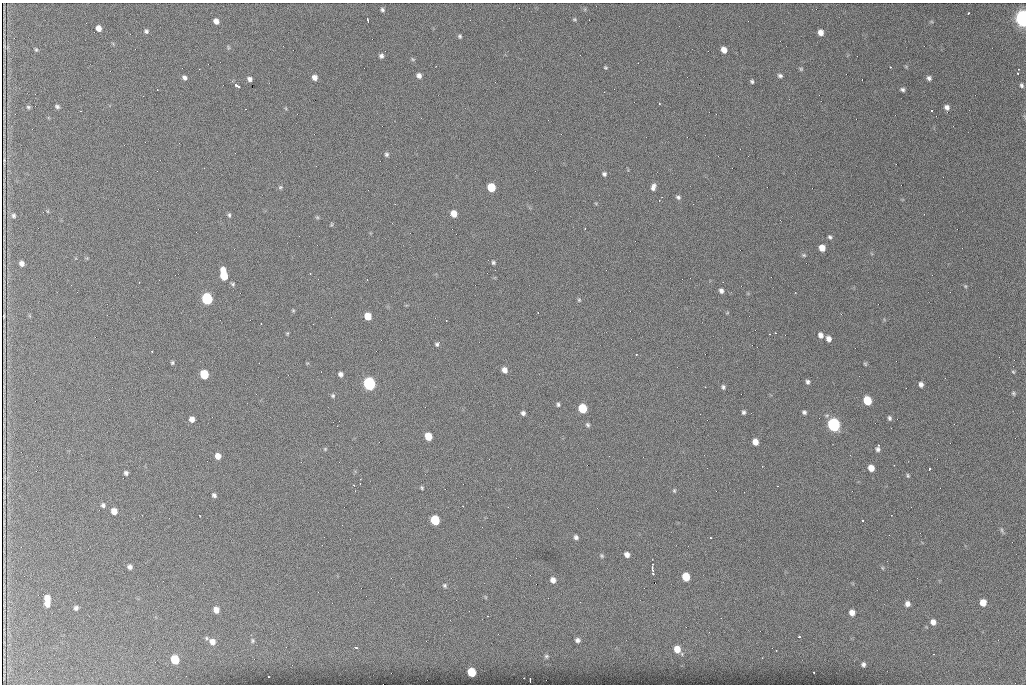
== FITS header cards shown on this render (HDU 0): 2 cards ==
NAXIS1  =                 1024 /fastest changing axis
NAXIS2  =                  682 /next to fastest changing axis

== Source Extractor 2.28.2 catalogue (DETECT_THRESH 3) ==
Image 1024 x 682 px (HDU 0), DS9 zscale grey, 1 PNG px = 1 image px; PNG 1028 x 686 px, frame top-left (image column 1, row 682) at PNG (2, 3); no overlay
Background 1220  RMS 25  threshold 73.5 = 3 sigma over >= 5 px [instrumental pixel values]
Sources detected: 162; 3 with non-positive FLUX_AUTO (blend fragments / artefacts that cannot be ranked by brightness) are not listed; the other 159 listed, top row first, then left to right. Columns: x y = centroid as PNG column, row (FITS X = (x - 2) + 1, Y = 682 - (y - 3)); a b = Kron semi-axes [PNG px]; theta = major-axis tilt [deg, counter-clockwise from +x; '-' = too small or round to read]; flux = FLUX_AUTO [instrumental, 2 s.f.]
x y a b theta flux
382 10 5 4 - 3.4e+03
968 13 3 3 - 3.1e+03
1023 18 7 5 -79 1.2e+06
574 19 6 4 0 2.1e+03
368 20 4 2 - 3.0e+03
216 21 5 5 - 9.2e+03
98 28 6 5 - 1.1e+04
146 31 6 5 - 3.7e+03
821 32 6 5 - 1.1e+04
460 36 5 4 - 2.8e+03
228 47 7 3 -89 2.0e+03
36 50 5 4 - 2.1e+03
724 50 6 5 - 1.3e+04
381 56 6 5 - 4.6e+03
413 59 6 4 -21 2.1e+03
638 63 2 2 - 1.1e+03
906 66 6 4 -1 1.7e+03
890 67 3 2 - 2.1e+03
605 68 4 4 - 2.0e+03
199 69 2 2 - 2.0e+03
801 69 6 5 - 2.4e+03
1018 73 3 3 - 2.8e+03
419 75 6 5 - 6.7e+03
780 76 6 5 - 3.9e+03
314 77 6 5 - 8.6e+03
184 78 5 4 - 5.0e+03
929 78 5 4 - 4.5e+03
249 79 5 4 - 5.3e+03
752 81 5 4 - 2.7e+03
1022 85 4 3 - 3.2e+03
237 86 6 3 -30 9.3e+03
157 89 2 2 - 1.5e+03
902 89 5 4 - 3.7e+03
659 104 3 2 - 1.7e+03
57 106 6 4 -26 3.4e+03
28 107 5 4 - 2.5e+03
947 107 6 5 - 6.9e+03
931 111 3 2 - 1.5e+03
386 154 6 6 - 3.3e+03
604 174 5 5 - 3.9e+03
280 187 6 5 - 2.6e+03
491 187 6 5 - 6.1e+04
653 187 9 6 73 6.9e+03
678 197 7 5 -37 3.7e+03
454 214 6 5 - 1.9e+04
229 215 7 4 -89 3.0e+03
14 216 6 6 - 3.8e+03
317 217 5 5 - 2.3e+03
331 224 5 3 - 1.8e+03
585 229 2 2 - 1.2e+03
830 237 5 4 - 3.2e+03
822 248 6 5 - 1.6e+04
804 255 6 5 - 2.5e+03
493 262 6 5 - 2.9e+03
22 263 5 4 - 7.7e+03
223 270 6 5 - 1.3e+04
310 274 2 2 - 1.3e+03
224 276 6 5 - 4.0e+04
233 284 5 5 - 2.6e+03
965 286 5 4 - 1.9e+03
721 291 6 5 - 5.5e+03
207 299 6 6 - 2.2e+05
579 300 6 5 - 2.5e+03
293 310 5 4 - 1.8e+03
727 313 5 3 - 1.5e+03
368 316 6 5 - 2.9e+04
446 320 2 2 - 1.0e+03
261 324 2 2 - 9.5e+02
287 333 5 3 - 1.8e+03
820 335 6 5 - 7.5e+03
828 339 6 5 - 8.8e+03
437 344 5 5 - 3.1e+03
152 351 3 2 - 2.7e+03
636 355 3 2 - 1.5e+03
172 363 5 4 - 2.4e+03
865 364 5 4 - 2.0e+03
504 370 6 5 - 1.0e+04
1013 372 5 4 - 2.1e+03
204 374 6 5 - 7.0e+04
340 374 5 5 - 5.4e+03
808 382 5 5 - 3.9e+03
369 384 6 6 - 3.8e+05
921 384 5 4 - 6.0e+03
705 387 2 2 - 4.0e+03
723 387 6 5 - 3.5e+03
1013 393 5 4 - 2.6e+03
333 396 6 5 - 2.9e+03
867 401 6 5 - 5.5e+04
558 404 5 4 - 3.1e+03
582 408 6 6 - 7.6e+04
744 412 5 4 - 3.5e+03
804 412 4 4 - 3.6e+03
523 413 4 4 - 4.9e+03
889 418 6 5 - 3.5e+03
192 419 6 5 - 9.3e+03
588 425 6 5 - 3.2e+03
833 425 7 6 - 4.3e+05
428 436 6 5 - 3.2e+04
755 442 6 5 - 1.4e+04
878 445 3 2 - 1.1e+03
325 449 5 5 - 1.9e+03
878 449 5 4 - 4.1e+03
218 456 6 5 - 1.2e+04
894 465 2 2 - 9.7e+02
871 468 6 5 - 1.7e+04
929 469 3 3 - 2.8e+03
126 473 5 4 - 4.1e+03
908 475 5 4 - 2.2e+03
354 485 3 2 - 1.4e+03
777 486 2 2 - 9.9e+02
422 488 4 3 - 2.2e+03
674 491 6 4 90 2.3e+03
214 495 4 4 - 3.9e+03
103 505 6 6 - 4.1e+03
463 506 2 2 - 1.2e+03
911 507 2 2 - 6.9e+02
114 511 6 5 - 1.5e+04
200 516 3 2 - 1.6e+03
435 520 6 6 - 8.4e+04
863 520 3 2 - 1.3e+03
1002 530 9 3 -71 2.8e+03
576 537 5 5 - 4.7e+03
711 538 3 2 - 2.0e+03
627 555 5 5 - 7.6e+03
602 556 6 6 - 2.7e+03
653 564 3 2 - 4.1e+03
130 567 5 5 - 5.5e+03
882 568 6 4 -88 2.0e+03
652 569 6 3 -78 5.7e+03
653 574 3 3 - 2.7e+03
686 577 6 5 - 4.3e+04
553 580 7 6 - 8.4e+03
445 585 6 5 - 3.1e+03
485 597 6 3 -71 1.7e+03
47 598 7 5 -61 1.5e+04
983 602 6 5 - 2.0e+04
47 604 6 5 - 1.1e+04
907 604 6 5 - 7.8e+03
76 608 5 5 - 4.5e+03
216 610 6 5 - 1.3e+04
852 612 6 6 - 1.1e+04
488 616 3 2 - 9.7e+02
933 622 6 6 - 8.6e+03
799 637 3 2 - 3.1e+03
206 638 6 5 - 2.6e+03
577 640 6 5 - 5.6e+03
252 641 6 5 - 3.1e+03
212 642 7 6 - 1.1e+04
356 647 5 3 - 2.6e+03
677 649 9 6 -52 2.3e+04
933 654 2 2 - 1.1e+03
546 656 6 6 - 3.4e+03
762 658 2 2 - 8.9e+02
175 660 6 6 - 6.1e+04
863 664 5 4 - 4.3e+03
471 672 6 5 - 6.4e+04
814 672 3 2 - 1.5e+03
524 678 2 2 - 8.0e+02
530 680 4 2 - 2.5e+03
At the frame edge (FLAGS 8, measured only in part): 1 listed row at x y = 1023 18
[3 non-positive-flux detections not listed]

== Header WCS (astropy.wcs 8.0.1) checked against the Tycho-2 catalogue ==
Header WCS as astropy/WCSLIB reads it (CRVAL/CRPIX/CD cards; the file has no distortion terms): RA---TAN/DEC--TAN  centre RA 07:06:07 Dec +31:10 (106.53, +31.16 deg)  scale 1.43 arcsec/px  FOV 24.4' x 16.3'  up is -93 deg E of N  parity flipped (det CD > 0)
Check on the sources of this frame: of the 60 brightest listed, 9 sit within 2.1 arcsec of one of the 15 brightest Tycho-2 stars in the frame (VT <= 12.35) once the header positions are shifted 0.51 arcsec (0.10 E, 0.50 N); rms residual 0.90 arcsec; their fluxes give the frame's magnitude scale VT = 23.78 - 2.5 log10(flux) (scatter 0.22 mag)
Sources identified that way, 9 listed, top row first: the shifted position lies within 2.1 arcsec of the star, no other Tycho-2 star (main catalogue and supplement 1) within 4.2 arcsec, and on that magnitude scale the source's flux lands within +1.5 / -3 mag of the star's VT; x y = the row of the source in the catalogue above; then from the Tycho-2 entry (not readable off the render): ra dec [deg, ICRS J2000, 3 dp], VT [Tycho-2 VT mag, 2 dp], TYC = Tycho-2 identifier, HIP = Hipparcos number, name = IAU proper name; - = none
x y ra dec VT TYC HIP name
491 187 106.458 +31.151 12.35 2438-728-1 - -
207 299 106.516 +31.041 10.39 2438-398-1 - -
204 374 106.551 +31.041 11.84 2438-663-1 - -
369 384 106.552 +31.106 9.20 2438-180-1 - -
867 401 106.550 +31.305 11.61 2438-184-1 - -
582 408 106.559 +31.192 11.79 2438-1039-1 - -
833 425 106.562 +31.292 10.01 2438-106-1 - -
435 520 106.614 +31.135 11.36 2438-550-1 - -
471 672 106.684 +31.152 11.76 2438-931-1 - -